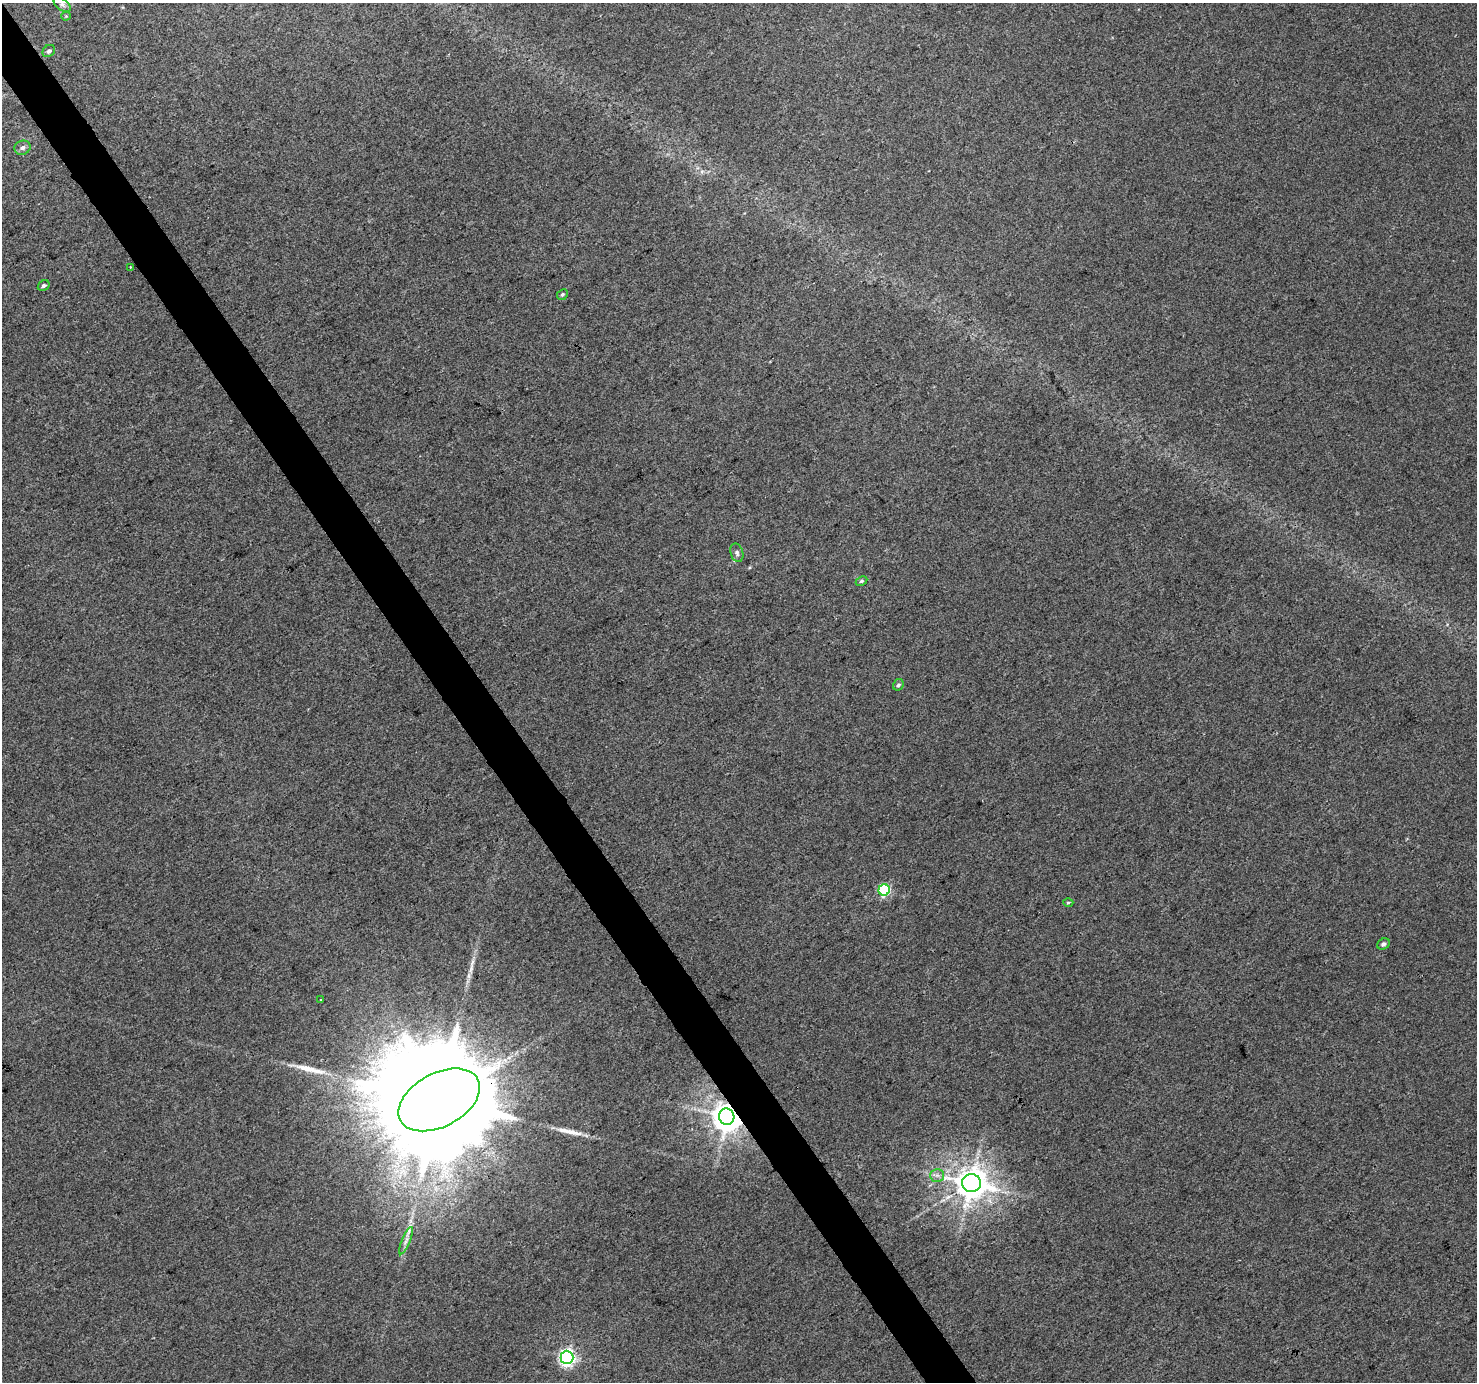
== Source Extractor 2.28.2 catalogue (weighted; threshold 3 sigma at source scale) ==
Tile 11 of 4 x 4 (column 3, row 3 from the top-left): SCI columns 2956-4430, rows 1564-2943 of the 5906 x 5822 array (HDU 1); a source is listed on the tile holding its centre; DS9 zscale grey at full resolution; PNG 1479 x 1384 px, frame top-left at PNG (2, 3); each listed source drawn as its Kron ellipse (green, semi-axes under 4 px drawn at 4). Shown black and unused: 3% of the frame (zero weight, under 3 of 4 exposures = <1% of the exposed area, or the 3 px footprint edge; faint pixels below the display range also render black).
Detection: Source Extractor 2.28.2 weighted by HDU 2 'WHT'; one run over the whole footprint, this tile lists its part. Background 0.0157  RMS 0.0043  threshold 0.0192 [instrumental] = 3 sigma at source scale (4.5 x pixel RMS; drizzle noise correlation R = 1.50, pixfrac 1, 0.0396/0.0396 arcsec/px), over >= 5 px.
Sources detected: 23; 3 long thin detections or spike segments (spike, bleed or trail) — neither listed nor drawn; the other 20 listed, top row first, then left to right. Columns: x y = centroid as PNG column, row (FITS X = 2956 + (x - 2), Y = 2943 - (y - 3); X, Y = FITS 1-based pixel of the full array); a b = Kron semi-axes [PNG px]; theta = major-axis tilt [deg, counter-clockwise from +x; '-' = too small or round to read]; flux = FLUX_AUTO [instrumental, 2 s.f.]
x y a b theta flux
62 4 10 5 -39 1.4
66 16 4 4 - 0.43
49 51 7 5 43 1.3
22 148 8 7 - 1.5
130 267 4 3 - 0.43
44 286 6 4 32 0.98
562 295 6 5 - 0.75
737 553 9 6 -74 1.4
861 581 6 4 26 0.71
898 685 6 5 - 0.99
884 890 6 5 - 49
1068 902 5 3 - 0.54
1383 944 6 5 - 1.4
320 1000 3 3 - 0.88
439 1100 44 26 28 24000
727 1117 8 7 - 750
937 1175 7 6 - 1.4
971 1183 9 9 - 820
406 1241 15 4 66 1.9
567 1357 6 6 - 140
Overlapping masked pixels (flux is a lower limit): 2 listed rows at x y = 439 1100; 727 1117